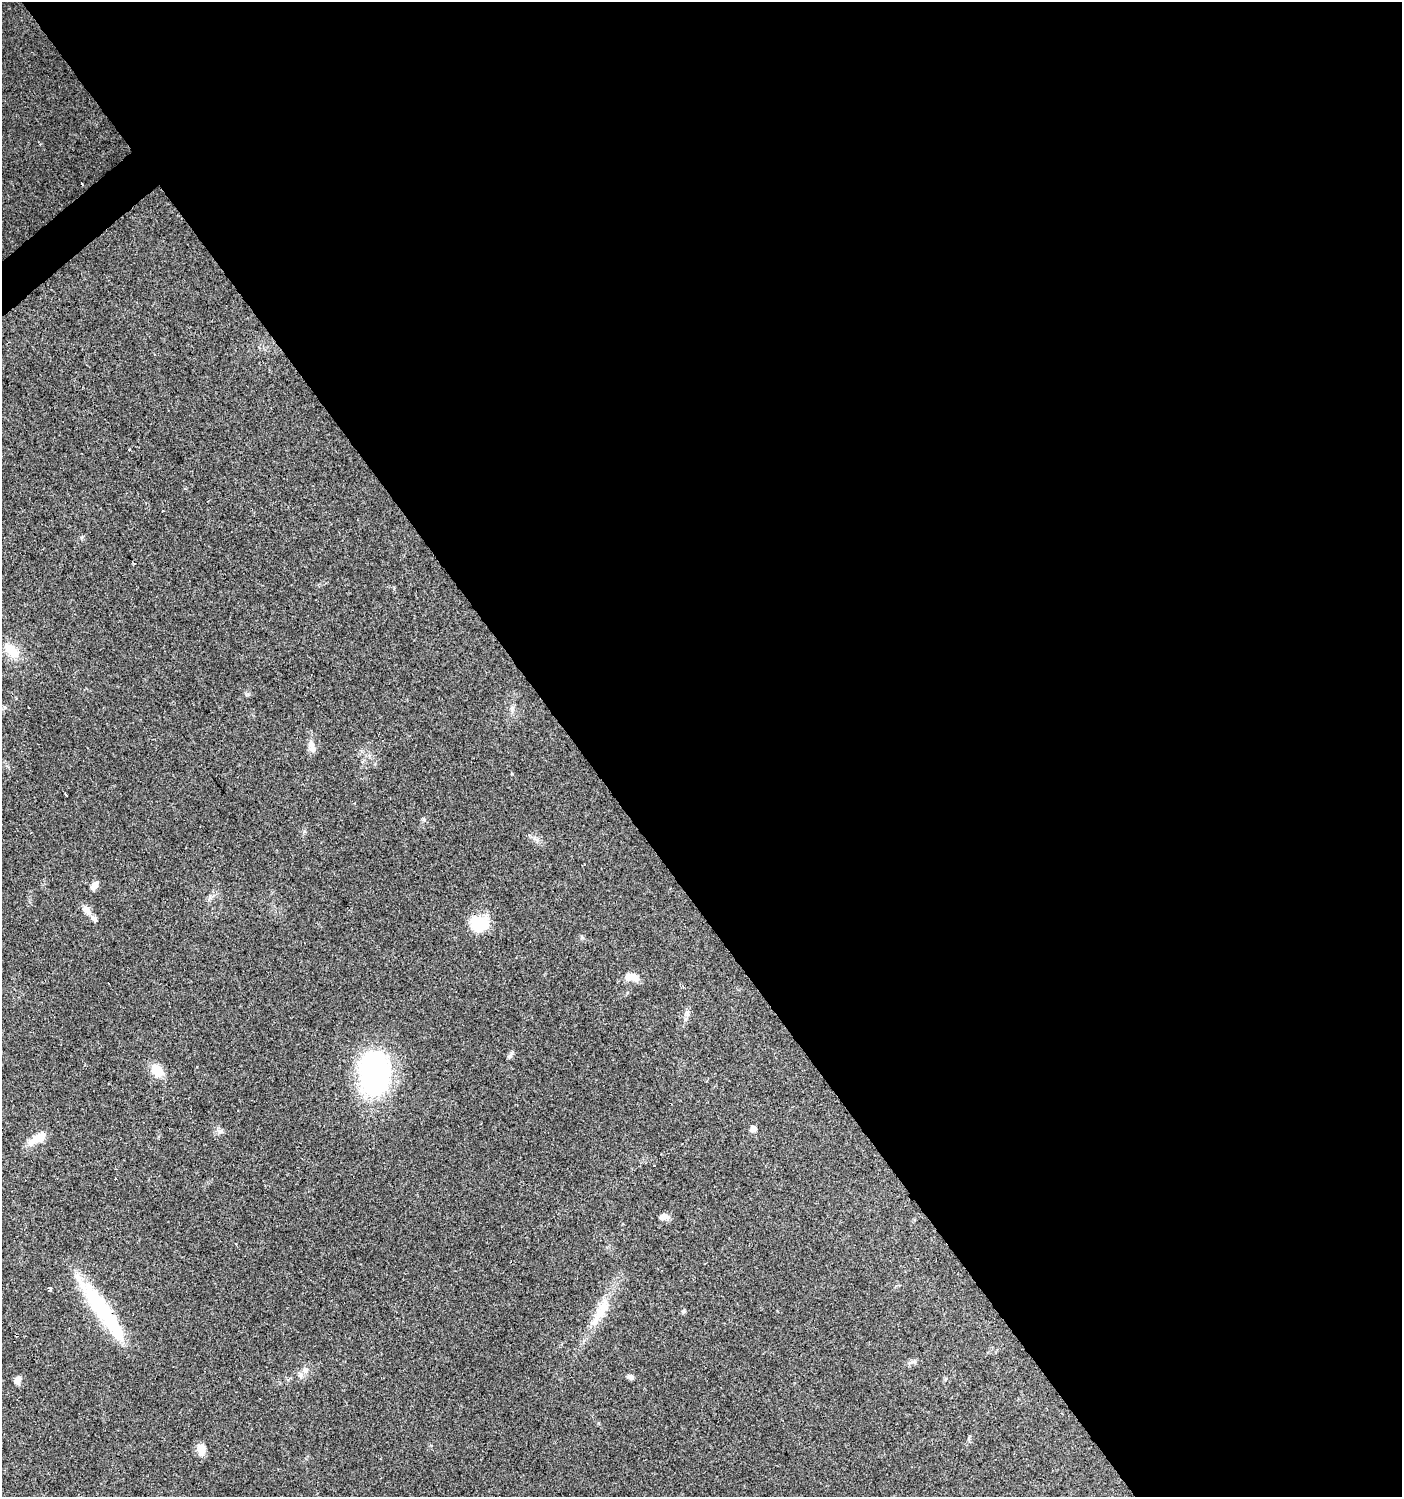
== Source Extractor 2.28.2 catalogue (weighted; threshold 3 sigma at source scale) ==
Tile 8 of 4 x 4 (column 4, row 2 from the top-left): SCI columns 4398-5797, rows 2992-4486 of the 5931 x 5985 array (HDU 1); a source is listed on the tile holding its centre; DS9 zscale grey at full resolution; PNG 1404 x 1499 px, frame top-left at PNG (2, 2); no overlay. Shown black and unused: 59% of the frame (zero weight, under 2 of 3 exposures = <1% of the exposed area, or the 3 px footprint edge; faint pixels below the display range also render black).
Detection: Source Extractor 2.28.2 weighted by HDU 2 'WHT'; one run over the whole footprint, this tile lists its part. Background 0.0612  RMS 0.0057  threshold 0.0255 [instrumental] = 3 sigma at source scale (4.5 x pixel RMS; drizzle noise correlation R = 1.50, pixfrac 1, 0.0396/0.0396 arcsec/px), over >= 5 px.
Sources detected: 32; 1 inside a brighter object's white glare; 7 cosmic-ray / hot-pixel residue — not listed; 2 inside a brighter listed object's ellipse — not listed separately; the other 22 listed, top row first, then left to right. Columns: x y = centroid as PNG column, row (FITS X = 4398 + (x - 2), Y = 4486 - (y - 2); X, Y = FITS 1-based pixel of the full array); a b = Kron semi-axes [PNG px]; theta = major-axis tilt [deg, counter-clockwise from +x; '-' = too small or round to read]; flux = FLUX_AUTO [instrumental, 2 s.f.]
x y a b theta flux
11 651 21 16 -51 9.9
311 746 17 8 -78 3.7
66 795 3 2 - 0.87
94 885 10 6 57 3.2
86 910 14 8 -45 4
478 923 18 16 59 17
629 977 12 11 - 4
510 1055 11 5 66 1.4
157 1071 15 11 -47 10
374 1075 44 29 -89 110
753 1129 8 7 - 2.1
220 1131 7 4 0 1.4
38 1138 23 9 31 8.6
664 1217 14 7 1 3
50 1289 4 3 - 1.1
602 1309 45 12 56 16
103 1311 82 15 -55 51
913 1362 10 4 13 1.4
305 1370 10 8 58 3.3
631 1377 8 6 -23 1.6
17 1380 9 7 73 3.2
201 1449 14 10 -80 4.6
Overlapping masked pixels (flux is a lower limit): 1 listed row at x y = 103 1311
Unlisted compact peaks at least as high as the median listed source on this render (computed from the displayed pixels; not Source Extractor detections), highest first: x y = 248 694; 423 819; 512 774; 82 537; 683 1312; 582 938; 686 1019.